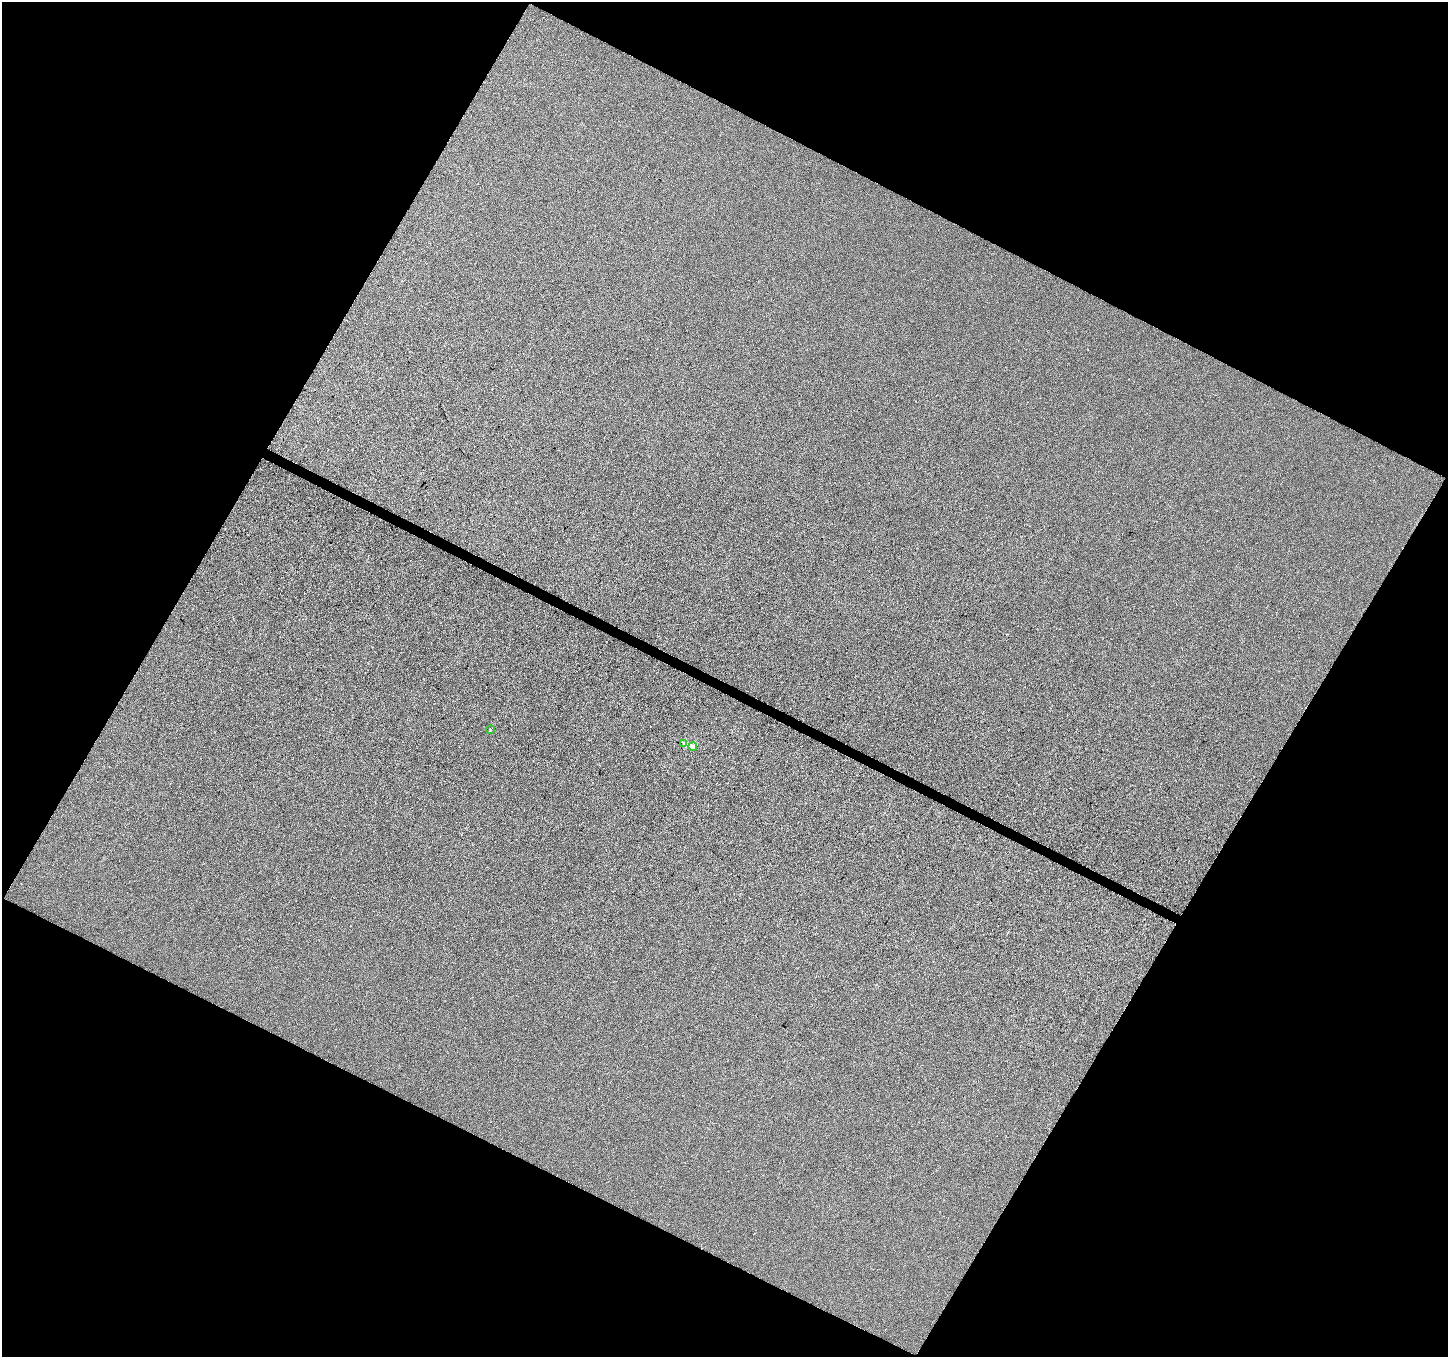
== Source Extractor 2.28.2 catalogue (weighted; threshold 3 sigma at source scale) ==
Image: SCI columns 9-5789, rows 264-5683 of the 5790 x 5882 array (HDU 1 of 3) = the unmasked area's bounding box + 8 px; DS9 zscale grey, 4 x 4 block average (1 PNG px = mean of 4 x 4 image px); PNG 1450 x 1359 px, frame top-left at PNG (2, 2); each listed source drawn as its Kron ellipse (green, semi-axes under 4 px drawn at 4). Shown black and unused: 47% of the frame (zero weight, under 3 of 4 exposures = <1% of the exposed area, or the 3 px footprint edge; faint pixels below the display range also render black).
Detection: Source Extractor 2.28.2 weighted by HDU 2 'WHT'. Background -0.00103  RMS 0.0043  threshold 0.0194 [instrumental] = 3 sigma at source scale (4.5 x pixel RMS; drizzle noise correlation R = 1.50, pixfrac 1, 0.0396/0.0396 arcsec/px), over >= 5 px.
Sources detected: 7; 1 cosmic-ray / hot-pixel residue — neither listed nor drawn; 2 coinciding with a brighter row at this scale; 1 inside a brighter listed object's ellipse — not listed separately; the other 3 listed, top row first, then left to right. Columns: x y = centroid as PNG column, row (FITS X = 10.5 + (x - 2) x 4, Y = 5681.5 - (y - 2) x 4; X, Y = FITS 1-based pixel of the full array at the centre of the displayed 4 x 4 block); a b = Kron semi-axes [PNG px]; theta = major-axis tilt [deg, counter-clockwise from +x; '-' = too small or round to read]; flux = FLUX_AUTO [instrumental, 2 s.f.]
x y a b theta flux
490 730 2 2 - 5.6
684 743 2 2 - 1.2
693 746 4 3 - 5.5